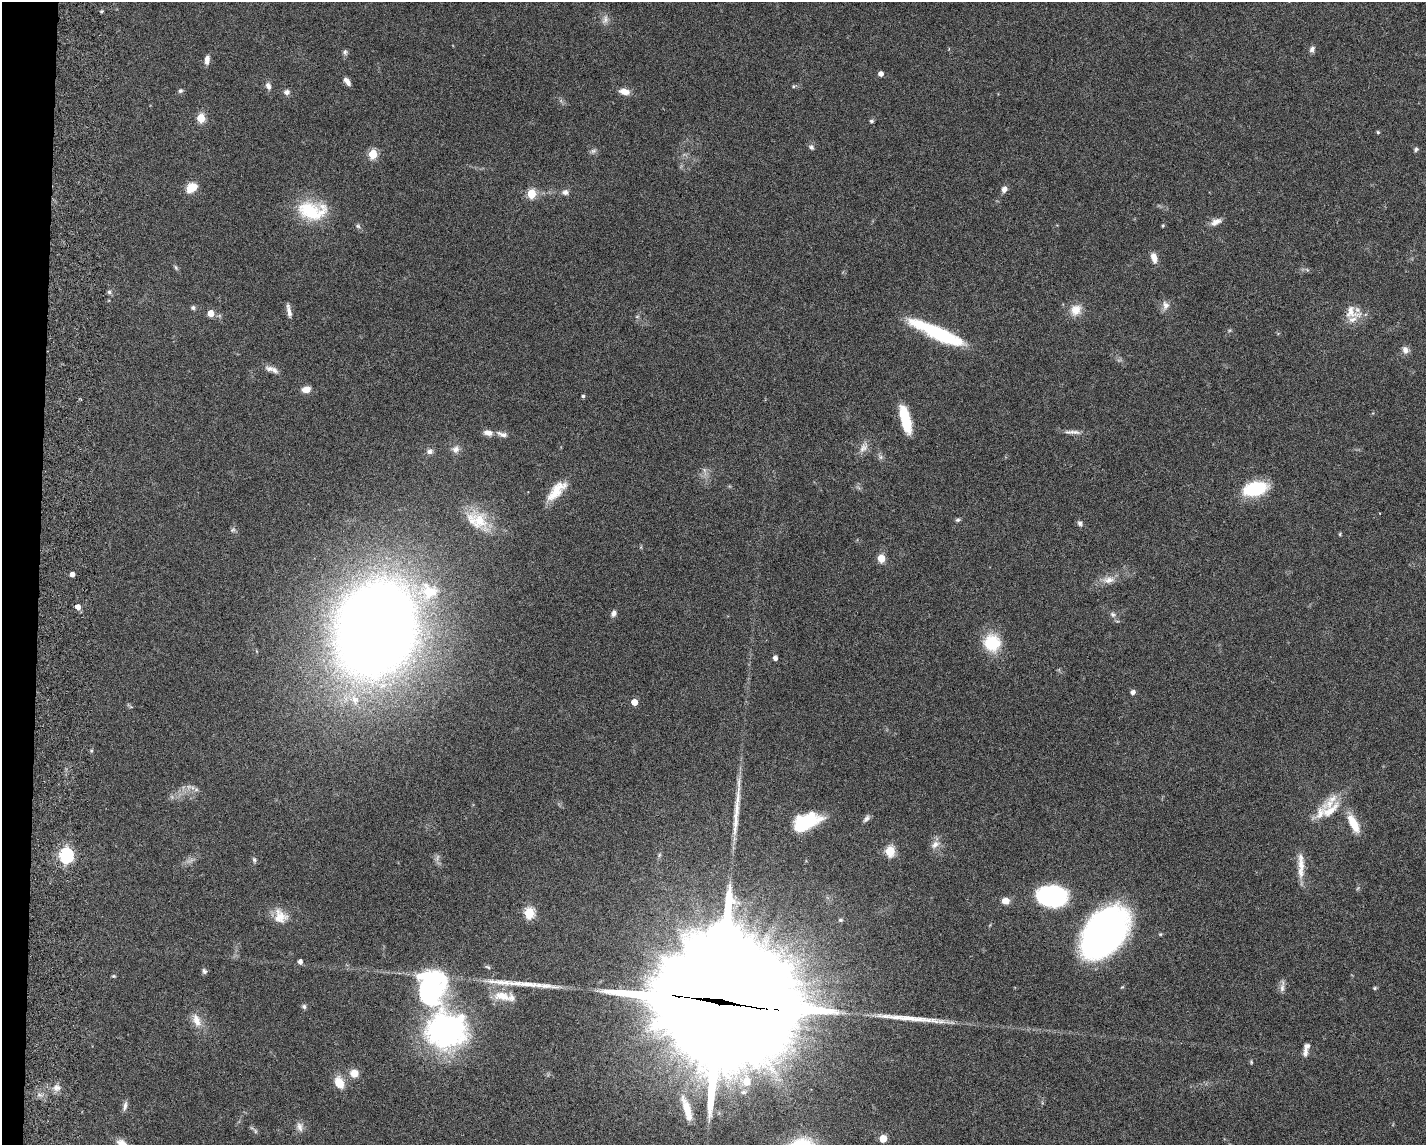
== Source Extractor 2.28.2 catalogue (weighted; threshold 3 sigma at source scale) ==
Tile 7 of 3 x 4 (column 1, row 3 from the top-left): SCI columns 277-1700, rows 1154-2296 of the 4712 x 4595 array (HDU 1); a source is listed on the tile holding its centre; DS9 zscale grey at full resolution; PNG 1428 x 1147 px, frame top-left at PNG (2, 2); no overlay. Shown black and unused: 3% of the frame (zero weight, under 3 of 6 exposures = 3% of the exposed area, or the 3 px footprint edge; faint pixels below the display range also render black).
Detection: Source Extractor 2.28.2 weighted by HDU 2 'WHT'; one run over the whole footprint, this tile lists its part. Background 0.0588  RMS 0.0038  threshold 0.0154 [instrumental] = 3 sigma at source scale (4.09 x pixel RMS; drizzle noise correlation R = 1.36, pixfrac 0.8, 0.05/0.05 arcsec/px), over >= 5 px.
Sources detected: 129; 5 too faint to see at this stretch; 1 inside a brighter object's white glare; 3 long thin detections or spike segments (spike, bleed or trail) — not listed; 9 inside a brighter listed object's ellipse — not listed separately; the other 111 listed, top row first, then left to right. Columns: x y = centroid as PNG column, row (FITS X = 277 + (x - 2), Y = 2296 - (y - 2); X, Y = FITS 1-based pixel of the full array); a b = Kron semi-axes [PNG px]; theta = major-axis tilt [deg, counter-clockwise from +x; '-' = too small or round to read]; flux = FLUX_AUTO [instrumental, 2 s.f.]
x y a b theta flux
102 11 5 3 - 0.4
605 19 14 8 76 2
1312 49 8 7 - 1.2
345 52 7 6 - 0.88
207 60 11 5 84 2
881 74 4 4 - 2
347 81 9 5 -52 2
268 86 10 7 -73 1.6
794 86 5 5 - 0.48
180 91 7 6 - 0.75
287 92 8 7 - 1.4
624 92 11 6 -12 3.7
201 118 5 5 - 16
871 121 5 4 - 0.56
1378 132 4 4 - 0.5
811 147 7 6 - 1
1416 149 6 5 - 0.71
593 151 8 6 30 1
373 154 5 5 - 18
191 188 12 10 38 5.2
1004 189 7 6 - 1.9
565 192 9 7 0 1.5
531 194 5 5 - 19
312 211 36 22 -6 19
1216 222 15 7 24 2.4
358 226 7 6 - 0.84
1163 226 4 4 - 0.45
1154 258 13 7 -75 2.8
176 267 8 5 -53 0.67
109 292 7 6 - 0.84
1165 305 13 10 -83 2.3
193 307 6 5 - 0.83
1076 310 16 14 36 4.7
289 311 17 5 -79 1.9
1352 312 24 17 -25 5.9
211 313 5 5 - 5.1
637 317 6 4 1 0.48
938 333 57 12 -24 33
1405 350 11 9 -64 1.9
270 369 14 8 -13 1.9
306 389 10 7 13 3
583 396 4 4 - 0.57
905 419 29 9 -75 13
1072 432 25 5 -2 2
488 433 11 7 -12 2.4
502 434 16 6 -17 1.9
864 447 18 9 60 2.8
456 449 11 10 - 2.1
430 451 9 7 20 1.4
704 471 15 5 -76 1.6
1255 488 22 12 13 23
557 491 31 12 46 8.3
958 520 6 5 - 0.65
479 521 39 21 -45 13
1080 523 8 6 -70 1.1
233 530 7 7 - 0.86
1340 534 6 3 90 0.38
881 558 5 5 - 11
72 574 4 4 - 2.1
1108 580 20 10 6 3.8
78 607 5 5 - 2.6
613 613 8 6 64 1.4
1113 614 10 7 -22 1.2
376 628 61 46 61 890
992 643 15 14 - 17
775 658 5 4 - 1.4
1133 692 7 6 - 1.1
354 700 18 13 -59 6.8
634 702 5 4 - 5.1
130 706 11 3 -37 0.44
189 787 9 7 6 1.6
1330 810 43 15 36 9.5
866 818 11 6 51 1.3
807 823 24 15 47 15
1353 823 27 10 -64 7.8
935 844 15 9 34 2.6
890 851 6 5 - 25
66 855 7 6 - 79
254 860 8 5 -71 0.73
1301 872 23 9 -86 4.3
1052 896 25 17 -5 58
1005 901 8 7 - 3
529 913 6 5 - 28
280 916 20 16 -48 5.6
840 920 6 5 - 0.68
1104 932 44 28 52 190
300 961 4 4 - 1.6
488 967 8 4 -27 0.6
204 971 7 6 - 0.84
114 976 6 4 -18 0.45
1282 986 19 5 86 1.6
432 988 37 28 85 63
1375 988 6 4 22 0.47
502 996 23 12 -6 6.4
719 1001 69 39 -9 19000
304 1006 6 6 - 0.78
196 1020 21 11 -69 4.5
446 1030 44 40 -1 82
1305 1052 12 7 83 1.7
1251 1062 6 4 -89 0.43
354 1073 10 10 - 3.6
747 1081 7 7 - 6.8
339 1082 14 9 -63 6.1
56 1088 11 10 - 2.4
743 1092 9 6 1 1.1
125 1106 13 6 76 1.4
687 1109 34 9 -74 7.9
300 1127 13 9 -79 2.2
255 1131 11 5 -48 0.81
883 1138 5 5 - 9.3
122 1144 16 9 -41 3.6
Overlapping masked pixels (flux is a lower limit): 1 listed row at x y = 719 1001
Isophote crosses this tile's border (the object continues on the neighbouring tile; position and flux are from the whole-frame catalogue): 1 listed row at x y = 122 1144